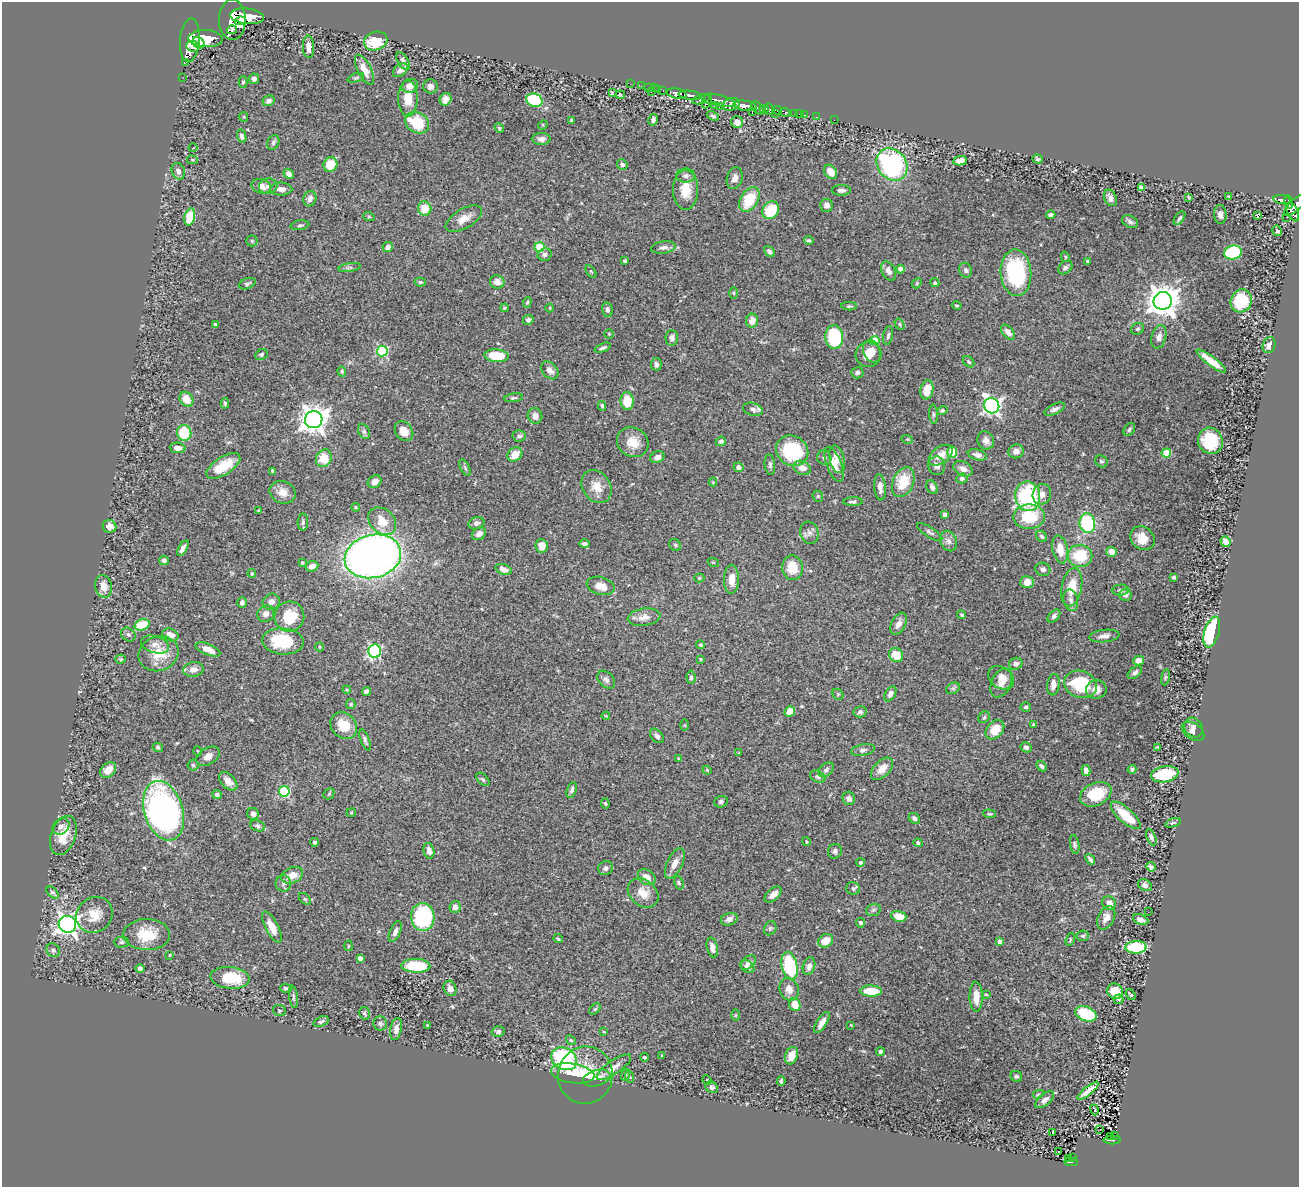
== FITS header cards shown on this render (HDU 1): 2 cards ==
NAXIS1  =                 1297
NAXIS2  =                 1185

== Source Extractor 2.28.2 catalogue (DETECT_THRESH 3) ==
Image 1297 x 1185 px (HDU 1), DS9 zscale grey, 1 PNG px = 1 image px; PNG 1301 x 1189 px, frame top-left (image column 1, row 1185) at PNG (2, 2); each listed source drawn as its Kron ellipse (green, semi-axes under 4 px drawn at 4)
Background 0.66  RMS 0.029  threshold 0.087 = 3 sigma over >= 5 px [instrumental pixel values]
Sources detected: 464; all 464 listed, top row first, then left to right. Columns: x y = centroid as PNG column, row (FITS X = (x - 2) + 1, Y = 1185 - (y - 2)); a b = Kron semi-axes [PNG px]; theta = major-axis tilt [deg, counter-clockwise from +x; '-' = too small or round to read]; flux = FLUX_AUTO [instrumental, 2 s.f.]
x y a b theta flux
247 16 17 7 -6 3300
232 20 20 13 -89 4600
241 21 5 4 - 810
232 30 5 3 - 250
206 39 17 8 -3 4100
190 40 22 9 85 4100
376 41 12 9 20 63
199 43 6 5 - 1300
193 46 6 5 - 1100
308 47 11 5 -88 15
403 61 10 5 -57 6.7
186 62 2 2 - 6.1
364 70 16 7 -63 26
400 70 8 5 40 8.9
182 78 2 2 - 9.3
356 78 8 4 19 3.4
254 79 5 5 - 7
243 82 6 4 88 3
630 84 2 2 - 10
410 86 8 7 - 16
431 86 7 7 - 7.4
641 86 2 2 - 9.6
648 88 3 2 - 18
654 88 3 2 - 12
658 89 3 3 - 21
663 90 4 3 - 33
651 92 3 2 - 59
612 93 4 2 - 2.1
677 93 10 5 -9 1300
620 95 4 3 - 1.6
690 95 11 4 -8 1100
408 98 18 10 -90 32
445 99 6 5 - 12
701 99 9 4 20 400
534 100 8 6 -25 100
718 100 18 5 -11 790
269 101 6 5 - 6.7
707 101 8 3 69 480
731 104 9 6 18 860
714 106 2 2 - 18
745 106 12 5 -9 1900
719 107 4 3 - 160
757 108 7 4 -50 510
764 109 4 4 - 410
769 109 6 4 -75 310
777 110 5 3 - 220
752 112 4 3 - 120
785 112 5 3 - 220
794 113 3 2 - 30
775 114 3 2 - 30
800 114 3 2 - 17
805 115 3 2 - 17
713 116 6 3 -28 3.7
244 117 5 4 - 2
816 117 3 2 - 13
571 120 3 3 - 2.1
653 120 6 4 77 5.9
834 120 2 2 - 9.1
737 122 6 6 - 14
417 123 12 10 -32 71
543 125 5 4 - 2.3
499 128 5 4 - 2.4
242 136 7 4 -76 5.6
541 139 9 6 1 9.3
273 142 8 5 65 4.8
193 148 4 2 - 1.3
1037 159 5 4 - 3
192 160 5 3 - 1.9
960 161 7 4 10 19
622 164 5 5 - 7.5
330 165 7 7 - 39
892 165 17 14 -52 290
178 171 8 6 -68 8.8
830 172 8 5 -51 23
289 174 5 4 - 12
686 176 9 7 0 6.9
735 178 11 7 74 11
261 186 10 7 -16 18
268 186 9 8 - 9.2
1141 187 4 4 - 5.1
281 189 11 6 0 12
686 190 20 12 -90 37
841 190 9 5 0 5.9
1189 197 4 3 - 1.9
1229 197 4 3 - 3.1
1110 198 9 6 -63 10
310 199 8 6 71 11
749 199 13 8 58 70
1282 200 9 3 -9 210
1288 202 7 4 -83 270
827 205 6 6 - 9.7
1296 205 15 5 41 680
425 209 7 6 - 35
771 210 9 7 54 79
1293 212 10 5 -65 350
1220 214 9 6 -86 8.5
1051 215 4 4 - 6.9
1257 215 3 3 - 41
190 217 8 5 77 45
369 217 6 3 -19 2.1
1286 217 2 2 - 4.7
1179 218 8 4 55 4.2
464 219 20 9 30 20
1130 222 8 6 -28 5.7
300 225 9 5 7 4.2
1277 231 5 4 - 2.9
809 240 5 4 - 3
252 241 5 5 - 3.3
388 247 5 5 - 8.5
539 247 5 5 - 78
663 247 12 6 7 8.1
769 252 6 4 -49 5.7
1233 252 9 6 15 160
545 254 7 6 - 6.1
1065 257 5 4 - 2.1
625 261 4 3 - 3.5
1087 261 3 3 - 2.2
349 268 11 4 8 4.1
1065 268 8 6 40 5.7
900 269 4 4 - 18
966 270 7 6 - 6
591 271 7 4 -56 2.2
888 271 10 6 -64 11
1016 273 23 15 -86 180
420 282 5 4 - 3.3
497 282 7 6 - 14
917 283 5 4 - 2.4
935 283 5 4 - 3.1
247 284 9 5 21 4.5
733 293 5 3 - 2.1
1163 301 9 9 - 3100
1241 301 12 10 64 92
527 302 5 4 - 2.6
849 306 8 4 1 3.1
957 306 5 3 - 2.4
505 308 4 3 - 2.1
550 308 4 3 - 1.7
607 310 7 5 -77 6.8
528 320 5 5 - 6.6
752 321 7 6 - 15
215 324 3 3 - 2.6
900 324 6 4 -59 2.7
1137 329 7 5 31 3.6
1008 332 9 5 -50 11
609 334 4 4 - 1.8
888 336 9 4 80 4.6
834 337 12 9 -88 150
1159 337 12 7 73 10
672 338 7 6 - 6.7
875 341 5 4 - 58
1269 345 8 6 70 11
602 348 8 4 23 4.8
382 351 5 5 - 160
872 351 12 8 -66 14
261 354 6 5 - 3.4
868 354 13 12 - 25
496 356 12 6 -5 66
1211 361 18 4 -37 28
969 362 6 4 -45 3.1
656 364 6 5 - 7.2
550 370 10 7 -47 12
342 371 5 4 - 2.6
857 373 6 5 - 5.8
927 390 10 6 79 26
513 398 9 4 9 3.6
186 399 8 6 -56 25
627 401 9 6 -85 43
225 403 5 4 - 2.5
602 406 5 3 - 2.6
992 406 8 7 - 620
753 409 10 6 -16 7.6
1055 409 11 5 25 6.5
942 410 5 4 - 3
933 414 9 4 -86 3.7
535 416 8 7 - 14
314 420 9 8 - 2200
1129 429 7 5 53 3.9
364 431 8 5 -63 3.9
404 431 11 8 -52 21
184 433 8 7 - 73
519 436 7 5 3 5.3
907 439 6 3 -17 2.3
986 440 9 8 - 9.9
721 441 5 4 - 4.7
1210 441 13 12 - 76
633 442 16 14 -31 31
178 448 8 5 -4 10
792 451 17 14 -34 130
1016 451 7 7 - 10
952 452 6 5 - 41
1166 453 4 4 - 70
515 454 8 6 40 25
941 455 13 8 37 23
977 455 10 5 -16 8.1
657 457 7 5 25 8.4
324 458 9 7 61 44
824 458 7 7 - 5.7
837 459 14 7 -76 19
1101 461 6 5 - 3.6
834 464 18 7 -69 25
770 465 10 5 -85 5.2
223 466 19 8 32 49
937 466 9 8 - 8.4
738 467 5 5 - 6.9
465 468 9 4 -64 3.7
802 468 9 6 -23 17
963 469 10 7 -27 13
273 471 4 3 - 4
962 478 5 5 - 4.7
375 482 7 6 - 11
713 482 4 4 - 1.7
903 482 16 10 68 51
596 487 17 14 -57 28
880 487 13 5 -85 10
932 487 7 5 -64 8.2
283 492 13 11 -23 20
1042 494 10 9 - 14
818 496 6 5 - 3.1
1028 496 15 12 -80 170
853 502 10 4 2 4.5
356 507 4 3 - 2.4
259 511 3 3 - 2.7
945 514 4 4 - 9.2
1029 517 16 12 2 70
382 521 16 12 -43 33
303 522 8 5 88 5
476 523 8 6 18 5.8
1087 523 10 7 -81 150
109 526 7 6 - 21
930 532 14 5 -32 5.8
809 533 11 9 -74 9.5
479 534 7 5 36 10
1041 536 6 5 - 4
1142 538 13 11 -38 24
949 541 10 8 -65 9.6
1225 541 5 5 - 11
584 544 5 4 - 6.4
675 545 6 5 - 3.4
542 546 7 6 - 21
183 548 8 3 58 7.7
1060 549 14 7 -78 28
1112 552 5 5 - 20
373 556 28 21 13 1500
1080 556 12 11 - 65
164 560 5 4 - 5.6
713 562 5 3 - 1.7
302 563 3 3 - 3
312 566 6 5 - 12
792 568 12 10 -84 39
503 569 8 5 -19 13
1043 569 7 6 - 6.9
252 574 4 3 - 2.5
1174 577 3 3 - 3
699 578 5 4 - 2.8
731 579 14 7 89 22
1027 582 7 6 - 18
104 586 11 8 -77 20
601 586 14 9 -15 24
1072 587 19 10 80 38
1121 590 8 5 5 5.2
1125 595 6 6 - 9.5
1071 600 11 7 -76 9.4
271 602 9 7 31 10
242 603 5 4 - 6.7
266 614 9 8 - 9.6
962 615 4 3 - 2.8
1054 616 8 5 45 5
289 617 15 14 - 61
644 617 16 8 8 17
899 624 12 6 64 13
142 625 8 5 18 62
1212 632 16 7 73 220
128 635 8 6 -37 5
170 635 8 6 -23 16
1104 636 15 6 6 10
283 641 21 13 -4 94
155 644 14 8 -16 14
701 645 4 3 - 2.6
320 647 4 3 - 1.6
208 649 13 5 -23 20
375 651 7 6 - 310
158 654 20 17 22 49
896 655 7 6 - 37
121 659 5 4 - 2.6
701 659 4 3 - 2
1139 661 5 4 - 14
1016 664 7 6 - 6.6
193 669 10 7 9 13
1135 673 8 5 37 5.4
691 677 7 4 -85 4.9
1165 677 8 4 81 2.8
1001 678 14 10 -34 17
606 680 10 7 -47 7.7
1001 683 15 9 64 15
1080 684 16 13 -18 120
1053 685 11 6 83 15
953 688 7 5 30 4
1096 689 10 9 - 16
347 690 4 3 - 1.8
366 691 4 4 - 6.4
838 694 6 5 - 2.5
890 694 8 5 59 10
351 704 5 4 - 2.3
1026 707 5 4 - 3.6
790 711 5 5 - 28
860 712 6 5 - 4.7
606 716 4 3 - 1.6
984 717 6 5 - 3.3
1033 724 4 3 - 2.8
344 725 14 12 -43 47
685 725 5 3 - 1.8
1194 728 10 8 -53 8.9
995 730 11 8 46 34
1193 731 12 8 -34 8.3
657 736 8 5 -49 6.8
365 740 11 4 -69 4.9
158 747 5 4 - 4.3
1026 747 5 5 - 5.9
1157 747 4 3 - 1.8
863 750 12 5 11 6.8
198 751 5 3 - 1.5
739 753 3 3 - 1.3
208 756 13 8 32 13
678 758 3 2 - 1.3
193 765 5 5 - 3
1041 766 6 4 -45 5.5
882 769 13 8 46 21
1132 769 4 4 - 3.6
108 770 9 6 44 20
707 770 4 4 - 2.1
826 770 9 6 40 5.8
1086 770 5 4 - 12
1165 774 14 8 10 86
818 777 8 5 -25 5.6
483 779 8 5 -45 3.7
228 781 11 6 -44 15
572 790 8 4 71 5.4
284 791 5 5 - 150
217 794 5 4 - 4.6
329 794 6 5 - 2.8
1096 794 16 11 25 62
849 798 7 6 - 9.8
721 802 7 5 20 4.9
605 803 5 4 - 2.8
164 811 30 19 -73 720
351 813 4 4 - 1.9
253 814 6 5 - 6.9
990 814 6 4 -6 2.7
1126 815 19 7 -42 46
914 818 6 5 - 4.2
1173 823 8 3 17 3
61 826 9 7 43 8.3
258 826 8 5 -19 4.5
63 835 20 12 70 39
1151 837 9 4 -66 5.8
315 842 4 4 - 4.2
806 842 4 3 - 1.9
918 843 5 4 - 3.9
1075 844 9 4 -81 3.9
429 851 8 5 -75 10
835 851 7 7 - 6.2
1090 859 6 3 -51 4.5
861 862 4 4 - 3.3
675 863 16 7 64 15
1151 867 5 4 - 5.2
606 868 7 6 - 5.6
292 875 11 7 23 23
647 877 9 7 -36 16
283 883 8 7 - 6.7
679 883 7 4 -72 3.4
1145 885 7 5 -34 7.5
853 888 7 6 - 4.4
53 892 7 4 -44 4.6
643 893 17 13 -41 25
773 894 10 6 42 14
305 899 7 4 -44 3.6
1109 903 7 6 - 17
455 907 6 5 - 9.9
873 910 7 5 17 4.8
1148 912 2 2 - 3.2
94 915 19 17 42 37
899 916 8 5 -15 26
423 917 14 11 -86 200
1106 918 12 8 64 12
729 919 8 6 19 9.1
1141 920 8 4 -23 12
861 923 4 4 - 6.2
67 924 9 8 - 1100
272 927 17 6 -63 25
770 928 7 6 - 3.8
395 932 11 5 67 8
147 935 23 15 -1 53
1083 936 6 5 - 3.6
558 939 5 3 - 3.1
1070 940 7 3 70 2.1
826 941 8 6 33 27
121 942 7 5 1 3.9
1000 942 4 4 - 11
348 946 5 3 - 2.2
712 947 10 5 -78 12
1136 947 10 6 1 110
53 950 7 6 - 5
170 955 3 3 - 1.5
360 958 4 4 - 11
748 962 9 6 42 9.8
416 966 14 7 -2 68
790 966 14 7 -77 150
809 966 9 6 73 9
748 967 7 5 -37 6.4
140 969 4 4 - 6.5
230 978 19 10 -6 74
286 988 5 4 - 4.1
450 988 8 6 -70 11
789 989 11 9 -67 15
871 991 11 5 -1 50
1115 991 8 7 - 29
986 994 3 3 - 1.8
1131 994 6 3 -54 2
293 997 11 4 -82 3.9
976 997 15 6 -89 25
1118 999 5 5 - 3
795 1004 6 5 - 34
595 1009 7 4 43 2.7
279 1011 7 5 -22 2.9
365 1013 6 5 - 3.8
1086 1014 11 7 -22 82
735 1015 6 4 90 2.3
321 1021 8 4 19 5.4
822 1022 12 5 58 13
380 1023 7 7 - 5.4
427 1025 3 3 - 1.4
851 1025 3 3 - 1.2
396 1029 11 5 79 9.1
498 1032 6 5 - 5.4
604 1032 4 2 - 1.6
571 1040 5 4 - 2.5
880 1052 4 4 - 7.7
662 1056 3 2 - 1.6
791 1056 9 6 69 17
645 1057 4 3 - 5.4
564 1059 13 10 -32 220
614 1067 20 7 34 15
573 1073 22 9 -9 26
585 1075 29 27 79 60
625 1075 6 3 71 2.9
1016 1076 6 5 - 3.5
630 1077 6 4 -69 2.8
597 1078 14 8 15 19
707 1080 5 3 - 2.2
781 1081 4 3 - 2.6
712 1087 7 5 -37 5.5
1088 1091 13 4 39 13
1038 1094 5 4 - 2.4
1045 1100 11 5 40 7.7
1094 1110 5 3 - 79
1100 1130 3 2 - 3.4
1053 1132 3 3 - 27
1114 1135 4 2 - 28
1110 1137 3 3 - 21
1112 1140 8 3 0 100
1059 1151 3 2 - 2.5
1073 1157 3 2 - 19
1069 1159 4 2 - 33
1071 1162 7 3 -2 140
At the frame edge (FLAGS 8, measured only in part): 1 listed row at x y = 1296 205